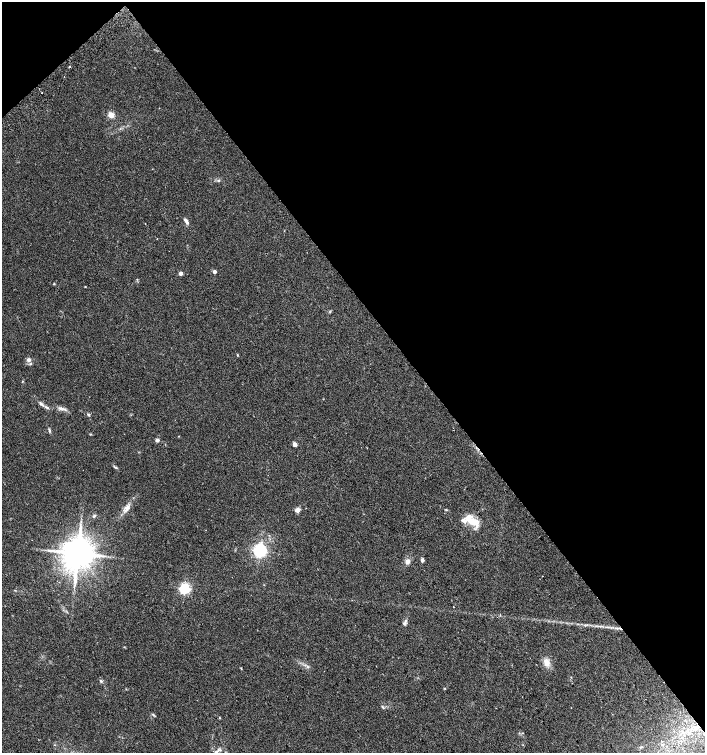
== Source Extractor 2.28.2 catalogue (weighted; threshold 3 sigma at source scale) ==
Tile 3 of 4 x 4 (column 3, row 1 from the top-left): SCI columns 2976-4380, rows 4537-6038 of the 6015 x 6062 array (HDU 1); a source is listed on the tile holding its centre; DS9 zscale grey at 2 x 2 block average (1 PNG px = mean of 2 x 2 image px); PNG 707 x 755 px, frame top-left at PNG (2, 2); no overlay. Shown black and unused: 42% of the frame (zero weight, under 2 of 3 exposures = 2% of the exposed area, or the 3 px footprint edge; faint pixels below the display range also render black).
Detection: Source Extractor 2.28.2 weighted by HDU 2 'WHT'; one run over the whole footprint, this tile lists its part. Background 0.0686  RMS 0.0087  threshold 0.0392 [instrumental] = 3 sigma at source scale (4.5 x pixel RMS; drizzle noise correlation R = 1.50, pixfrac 1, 0.0396/0.0396 arcsec/px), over >= 5 px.
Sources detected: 36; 1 inside a brighter listed object's ellipse — not listed separately; the other 35 listed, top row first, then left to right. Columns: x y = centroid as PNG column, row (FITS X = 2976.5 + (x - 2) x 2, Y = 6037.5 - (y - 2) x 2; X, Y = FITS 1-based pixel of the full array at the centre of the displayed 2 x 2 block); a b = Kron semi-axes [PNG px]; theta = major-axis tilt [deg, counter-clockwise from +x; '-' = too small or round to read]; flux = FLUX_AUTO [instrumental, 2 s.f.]
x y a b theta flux
70 67 2 2 - 4
64 77 2 2 - 0.76
42 93 2 2 - 1.8
111 115 3 3 - 47
218 181 3 2 - 1.5
186 221 8 3 -59 5.6
214 272 3 2 - 8.9
180 273 3 3 - 9.5
54 284 3 2 - 1.2
237 355 3 2 - 1.4
28 360 5 5 - 5.9
41 404 9 4 -39 6.1
61 408 7 4 -13 5.8
88 415 3 3 - 1.9
49 431 5 3 - 2.6
157 440 4 3 - 6.2
295 444 3 3 - 18
115 467 7 2 -31 2.4
126 509 7 5 63 8.2
297 510 5 4 - 8.8
446 510 3 2 - 1.3
94 516 4 3 - 2.6
474 522 20 10 -29 28
50 550 5 2 - 2.8
260 551 4 4 - 520
77 553 8 7 - 4500
422 560 4 3 - 4.5
407 562 6 6 - 6.5
184 589 3 3 - 270
453 606 2 2 - 1.3
546 663 9 6 -76 13
307 667 3 2 - 1.9
101 681 4 3 - 2.2
444 688 3 2 - 1.2
219 718 3 2 - 1.1
Diffuse or blended objects may show on this block-average render without a row.